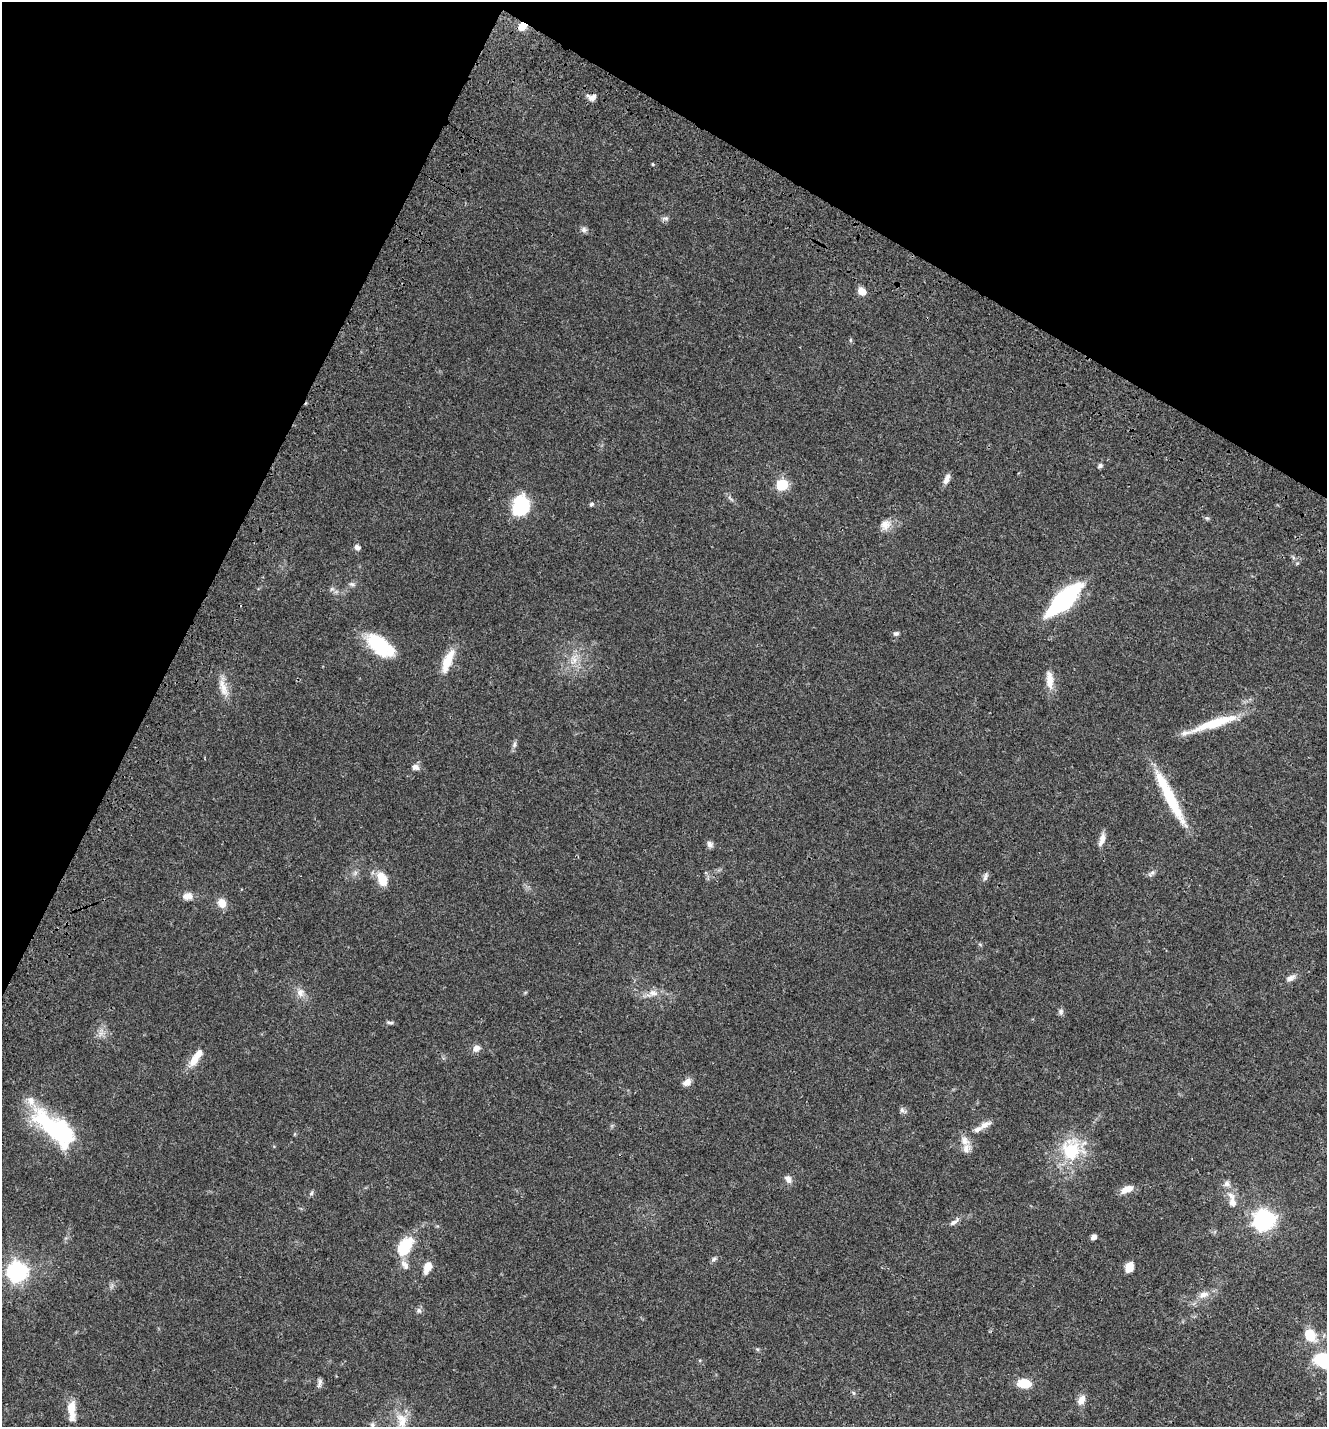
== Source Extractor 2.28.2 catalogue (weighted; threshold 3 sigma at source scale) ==
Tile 2 of 4 x 4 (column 2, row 1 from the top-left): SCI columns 1688-3012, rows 4431-5855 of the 6087 x 5999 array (HDU 1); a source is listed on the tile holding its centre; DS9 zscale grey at full resolution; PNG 1329 x 1429 px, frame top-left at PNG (2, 2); no overlay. Shown black and unused: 24% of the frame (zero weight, under 3 of 4 exposures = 9% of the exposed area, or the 3 px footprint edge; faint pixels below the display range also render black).
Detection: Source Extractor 2.28.2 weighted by HDU 2 'WHT'; one run over the whole footprint, this tile lists its part. Background 0.0494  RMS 0.0041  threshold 0.0186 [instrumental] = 3 sigma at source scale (4.5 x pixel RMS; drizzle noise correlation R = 1.50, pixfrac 1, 0.0396/0.0396 arcsec/px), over >= 5 px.
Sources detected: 82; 2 inside a brighter object's white glare — not listed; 6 inside a brighter listed object's ellipse — not listed separately; the other 74 listed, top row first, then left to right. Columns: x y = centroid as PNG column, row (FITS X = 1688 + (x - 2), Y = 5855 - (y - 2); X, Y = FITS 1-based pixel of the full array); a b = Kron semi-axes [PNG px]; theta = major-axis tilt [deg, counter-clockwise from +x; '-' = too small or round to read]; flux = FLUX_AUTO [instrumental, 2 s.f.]
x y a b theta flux
522 27 7 6 - 6
592 97 11 8 -3 2.2
652 164 5 3 - 0.32
666 218 8 6 -1 1.1
584 230 8 7 - 1.3
862 291 9 7 -34 3.4
850 340 6 4 90 0.53
1100 466 5 5 - 1.1
946 479 13 7 67 2.4
782 485 6 6 - 34
730 498 14 2 -41 0.87
591 504 5 5 - 0.74
521 506 14 11 76 39
1207 518 6 5 - 0.69
885 525 15 13 47 3.9
357 547 8 6 -43 1.5
352 584 9 5 -10 1.1
332 589 7 4 34 0.76
1064 599 36 13 43 57
896 633 8 6 13 0.95
377 643 32 20 -36 16
574 660 14 9 88 4.3
448 661 34 10 67 8.4
1049 680 25 9 -86 5
223 688 27 10 -70 5.1
1215 723 59 10 18 16
514 744 10 5 73 1.1
415 767 10 7 -12 1.9
1173 805 69 12 -61 18
1102 840 17 6 72 2.8
710 844 8 7 - 1.6
1151 873 11 5 37 1.2
985 876 13 6 70 1.3
382 879 16 10 -69 7.5
187 896 13 8 9 2.9
222 903 12 10 -69 4
1290 978 13 7 23 2
300 992 12 11 - 3.1
653 993 14 10 -1 3.6
1061 1012 9 7 -88 1.2
390 1022 10 4 -7 0.88
476 1048 8 7 - 2.5
196 1057 27 9 54 5.9
687 1082 11 7 35 2.5
902 1110 10 6 -44 1.2
985 1125 18 8 25 3
55 1129 46 18 -38 61
965 1141 15 11 -58 3.8
1071 1150 31 30 - 22
788 1179 10 8 -51 2.1
1127 1189 16 8 22 4.1
311 1193 7 5 67 0.78
1232 1200 26 10 -76 5.3
1264 1220 9 8 - 180
954 1222 16 6 36 1.9
1093 1237 5 5 - 1.8
405 1246 14 9 58 22
714 1259 8 6 35 0.93
405 1265 15 8 -56 2.6
428 1267 12 7 66 4.8
1129 1267 11 7 66 4.9
17 1272 8 8 - 170
1204 1295 15 8 17 3.2
419 1311 8 7 - 1.1
1310 1335 15 11 -57 9.3
757 1349 6 4 -18 0.56
1322 1360 21 15 -41 21
320 1383 13 5 76 1.3
1024 1383 12 8 -10 9.9
854 1393 6 4 -70 0.58
1081 1400 13 8 64 3.3
71 1407 16 9 82 5.8
402 1420 24 14 -78 8.4
372 1425 8 7 - 1.1
Overlapping masked pixels (flux is a lower limit): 1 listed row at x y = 522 27
Isophote crosses this tile's border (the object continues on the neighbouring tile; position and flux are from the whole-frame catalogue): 2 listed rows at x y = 1322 1360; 402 1420